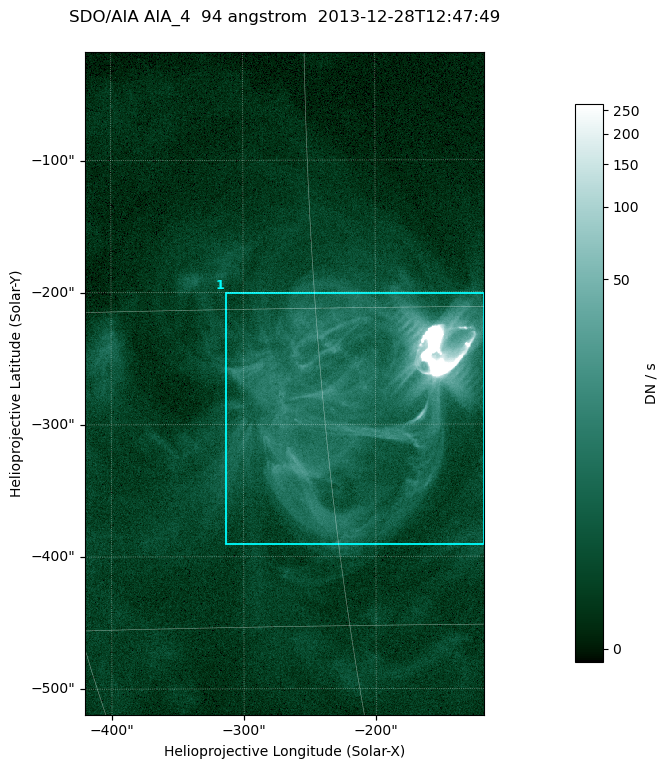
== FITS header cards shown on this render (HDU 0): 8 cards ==
TELESCOP= 'SDO/AIA '
INSTRUME= 'AIA_4   '
WAVELNTH=                   94
WAVEUNIT= 'angstrom'
DATE-OBS= '2013-12-28T12:47:49.12'
CTYPE1  = 'HPLN-TAN'
CTYPE2  = 'HPLT-TAN'
BUNIT   = 'DN / s  '

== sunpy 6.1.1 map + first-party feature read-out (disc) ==
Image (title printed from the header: SDO/AIA AIA_4  94 angstrom  2013-12-28T12:47:49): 503 x 835 px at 0.6 arcsec/px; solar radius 976 arcsec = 1626 px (partial field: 5.1% of the solar disc is inside the frame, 100% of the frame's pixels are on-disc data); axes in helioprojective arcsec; data unit DN / s (BUNIT, on the colour bar)
Orientation: roll -0.138 deg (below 1 deg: not rotated)
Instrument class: DISC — disc imager (sunpy class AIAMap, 94 A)
Bright regions (active regions / flare kernels): reference = the on-disc median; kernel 5 px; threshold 5 sigma = 6.44 DN / s over a disc level ~1.76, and >= 1.15x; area >= 420 px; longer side >= 6 px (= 3.6 arcsec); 1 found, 1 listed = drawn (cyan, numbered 1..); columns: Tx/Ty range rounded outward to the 2 arcsec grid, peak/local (2 s.f.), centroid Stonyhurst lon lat
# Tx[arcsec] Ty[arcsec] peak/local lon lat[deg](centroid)
1 -314..-116 -392..-200 1716 -13 -19